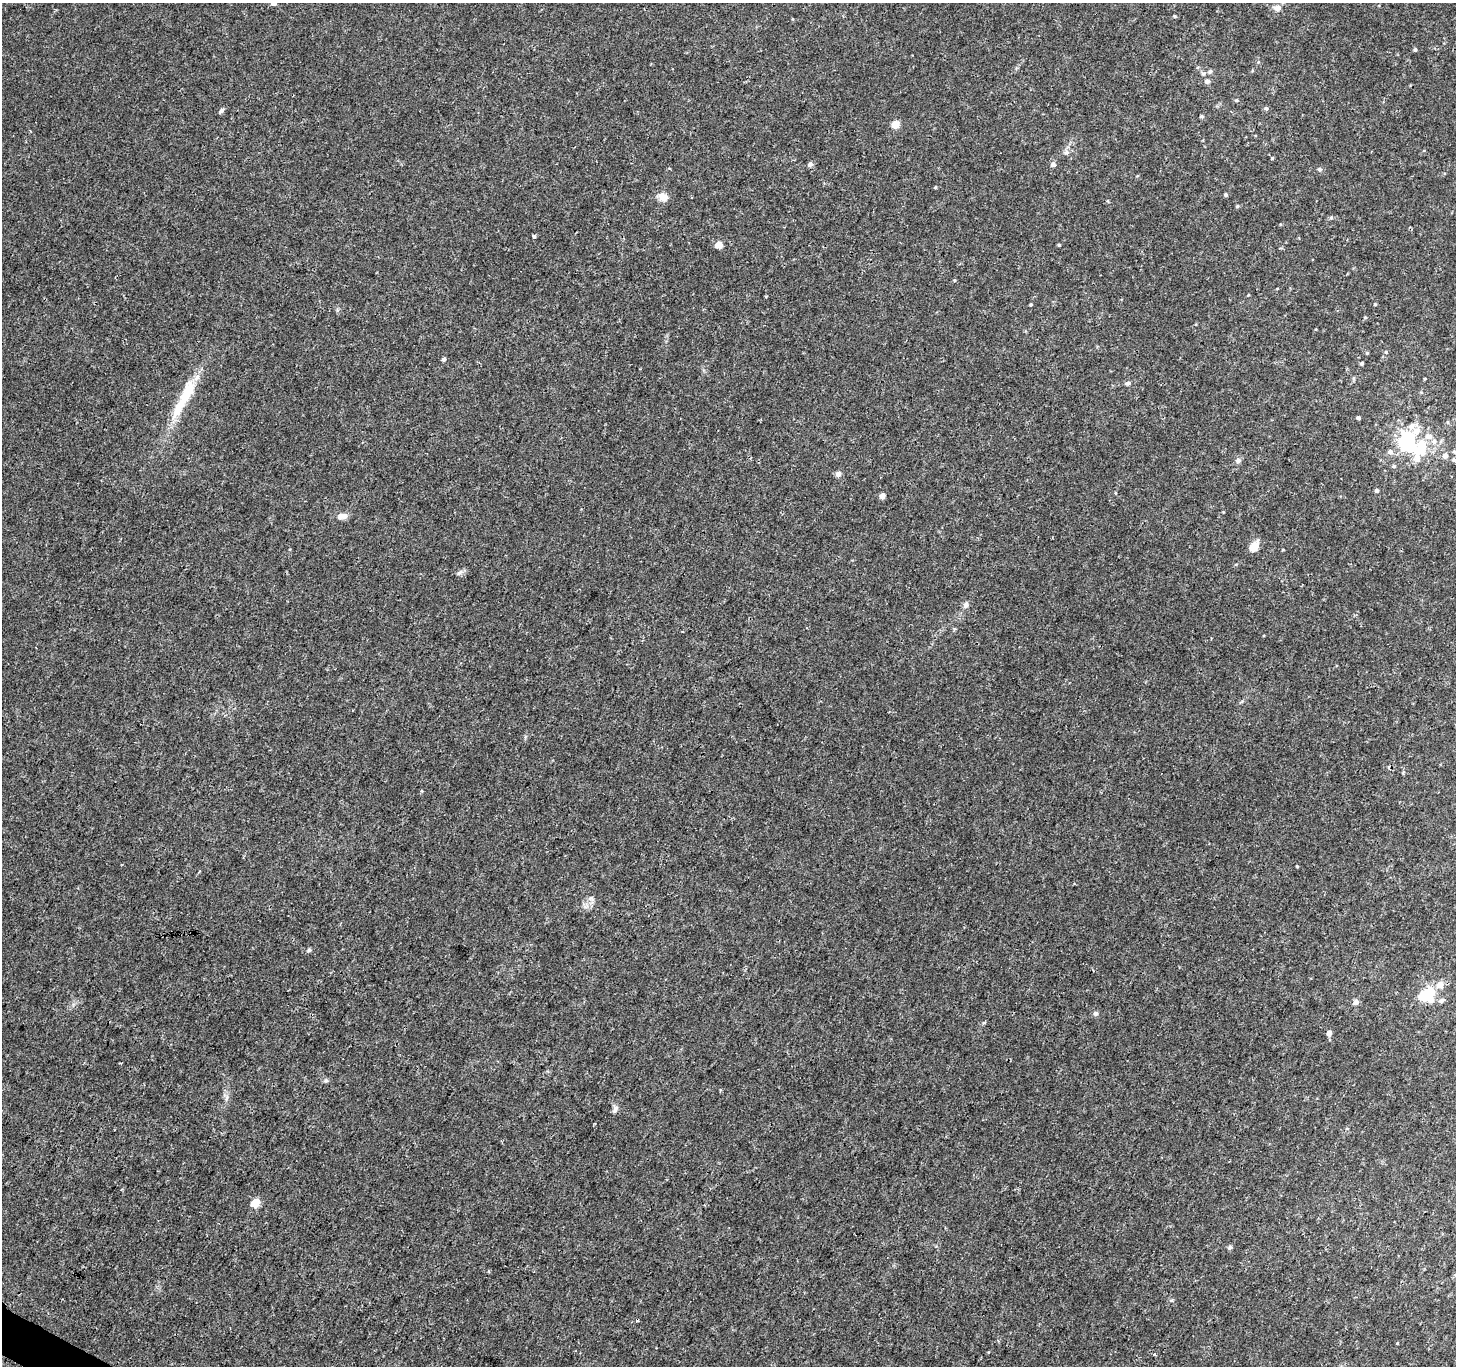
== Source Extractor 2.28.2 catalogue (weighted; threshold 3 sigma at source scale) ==
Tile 7 of 4 x 4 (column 3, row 2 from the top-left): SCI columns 2913-4366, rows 2924-4287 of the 5829 x 5913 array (HDU 1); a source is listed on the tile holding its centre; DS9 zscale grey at full resolution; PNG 1458 x 1368 px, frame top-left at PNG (2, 3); no overlay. Shown black and unused: <1% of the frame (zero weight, under 3 of 4 exposures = <1% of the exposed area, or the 3 px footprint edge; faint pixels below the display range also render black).
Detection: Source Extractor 2.28.2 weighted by HDU 2 'WHT'; one run over the whole footprint, this tile lists its part. Background 0.00503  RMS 0.0022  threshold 0.0099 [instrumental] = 3 sigma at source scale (4.5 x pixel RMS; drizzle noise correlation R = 1.50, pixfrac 1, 0.0396/0.0396 arcsec/px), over >= 5 px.
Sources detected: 71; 5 inside a brighter object's white glare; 1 cosmic-ray / hot-pixel residue — not listed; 5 inside a brighter listed object's ellipse — not listed separately; the other 60 listed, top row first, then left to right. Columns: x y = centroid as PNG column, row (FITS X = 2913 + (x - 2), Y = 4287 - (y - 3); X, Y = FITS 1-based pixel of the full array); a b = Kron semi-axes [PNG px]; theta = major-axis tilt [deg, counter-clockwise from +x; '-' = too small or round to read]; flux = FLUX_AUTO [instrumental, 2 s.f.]
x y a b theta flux
274 3 5 4 - 0.99
1277 8 7 6 - 1.6
1174 16 4 3 - 0.22
1415 50 5 4 - 0.32
1210 72 7 5 66 0.38
1203 74 6 5 - 0.38
1207 81 6 6 - 0.62
1236 100 5 3 - 0.25
1266 108 6 5 - 0.39
221 111 7 5 42 0.56
1202 116 4 4 - 0.32
895 124 7 7 - 2.1
1066 152 6 5 - 0.48
1272 158 4 4 - 0.21
810 164 7 5 -11 0.48
1053 164 6 6 - 0.68
1319 169 5 5 - 0.33
935 187 5 3 - 0.18
1226 195 4 4 - 0.32
663 197 13 9 -27 1.6
1237 206 5 4 - 0.24
1331 218 6 4 -1 0.32
534 236 4 3 - 0.39
719 245 5 5 - 3.8
1031 304 4 3 - 0.22
1375 304 4 4 - 0.23
1386 352 5 4 - 0.26
1367 353 5 4 - 0.23
444 359 4 3 - 1.3
1362 363 5 4 - 0.28
1425 379 4 3 - 0.18
1128 383 7 5 18 0.52
187 392 34 14 66 6.9
1358 418 4 4 - 0.46
1416 431 53 18 22 7.7
1408 445 9 7 77 13
1445 456 6 6 - 1
1238 460 7 6 - 0.74
1454 460 6 5 - 0.38
1394 466 5 5 - 0.3
838 474 7 7 - 0.67
1376 490 4 4 - 0.42
882 496 6 5 - 0.85
342 516 13 8 7 1.3
1254 547 10 8 55 2.4
460 572 9 4 36 0.54
966 605 9 6 77 0.74
591 898 7 6 - 0.59
309 950 7 4 45 0.33
1440 985 7 6 - 1.9
1424 995 14 10 64 5.1
1441 1000 7 6 - 0.59
1356 1002 5 4 - 1.4
1095 1013 7 6 - 0.51
1329 1033 5 5 - 1.1
326 1080 7 5 18 0.4
615 1109 10 6 61 0.7
255 1203 10 8 60 2
1230 1247 6 4 45 0.35
1154 1354 4 3 - 0.43
Isophote crosses this tile's border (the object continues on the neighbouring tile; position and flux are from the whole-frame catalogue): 1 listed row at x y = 274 3
Unlisted compact peaks at least as high as the median listed source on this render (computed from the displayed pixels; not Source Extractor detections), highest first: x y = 1059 245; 1297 866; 1397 1343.